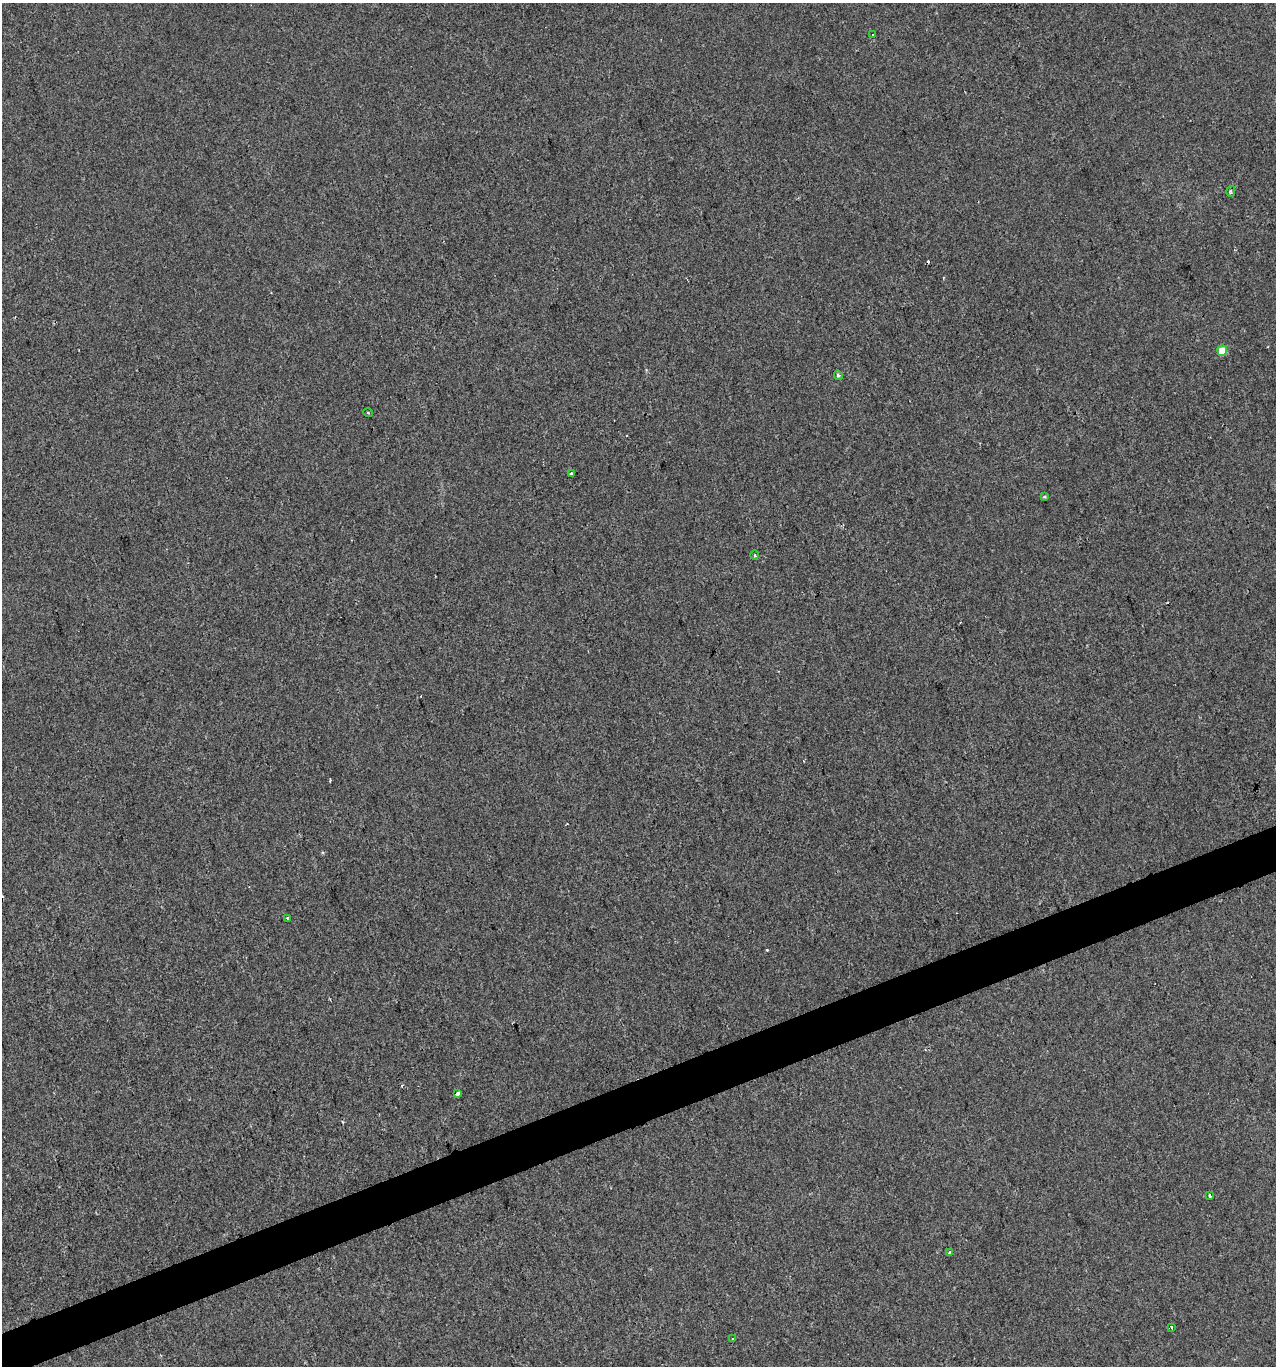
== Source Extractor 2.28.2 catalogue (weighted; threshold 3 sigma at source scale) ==
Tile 7 of 4 x 4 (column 3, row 2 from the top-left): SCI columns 2675-3948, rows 2731-4094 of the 5294 x 5460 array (HDU 1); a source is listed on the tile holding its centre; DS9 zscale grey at full resolution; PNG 1278 x 1368 px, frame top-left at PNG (2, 3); each listed source drawn as its Kron ellipse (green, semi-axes under 4 px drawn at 4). Shown black and unused: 3% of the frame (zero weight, under 2 of 3 exposures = <1% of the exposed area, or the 3 px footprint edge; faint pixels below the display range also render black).
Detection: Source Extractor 2.28.2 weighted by HDU 2 'WHT'; one run over the whole footprint, this tile lists its part. Background 9.07e-04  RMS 0.0047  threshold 0.0212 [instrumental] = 3 sigma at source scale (4.5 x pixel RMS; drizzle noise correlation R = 1.50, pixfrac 1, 0.0396/0.0396 arcsec/px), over >= 5 px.
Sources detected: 20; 6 cosmic-ray / hot-pixel residue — neither listed nor drawn; the other 14 listed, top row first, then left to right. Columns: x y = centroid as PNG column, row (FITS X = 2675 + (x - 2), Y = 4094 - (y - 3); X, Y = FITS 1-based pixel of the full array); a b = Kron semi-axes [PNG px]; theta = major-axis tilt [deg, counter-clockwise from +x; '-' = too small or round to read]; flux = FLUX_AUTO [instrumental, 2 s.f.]
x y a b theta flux
872 35 2 2 - 0.35
1231 191 5 4 - 0.87
1222 351 5 5 - 11
838 375 4 4 - 1
368 413 5 3 - 0.44
571 474 3 3 - 0.82
1044 497 3 3 - 1.3
755 555 5 3 - 0.6
287 918 3 3 - 0.65
457 1094 4 3 - 16
1210 1196 4 3 - 3
949 1252 3 2 - 0.5
1171 1327 3 3 - 1.1
733 1339 3 3 - 0.69
Unlisted compact peaks at least as high as the median listed source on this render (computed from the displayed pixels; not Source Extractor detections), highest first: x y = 767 950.